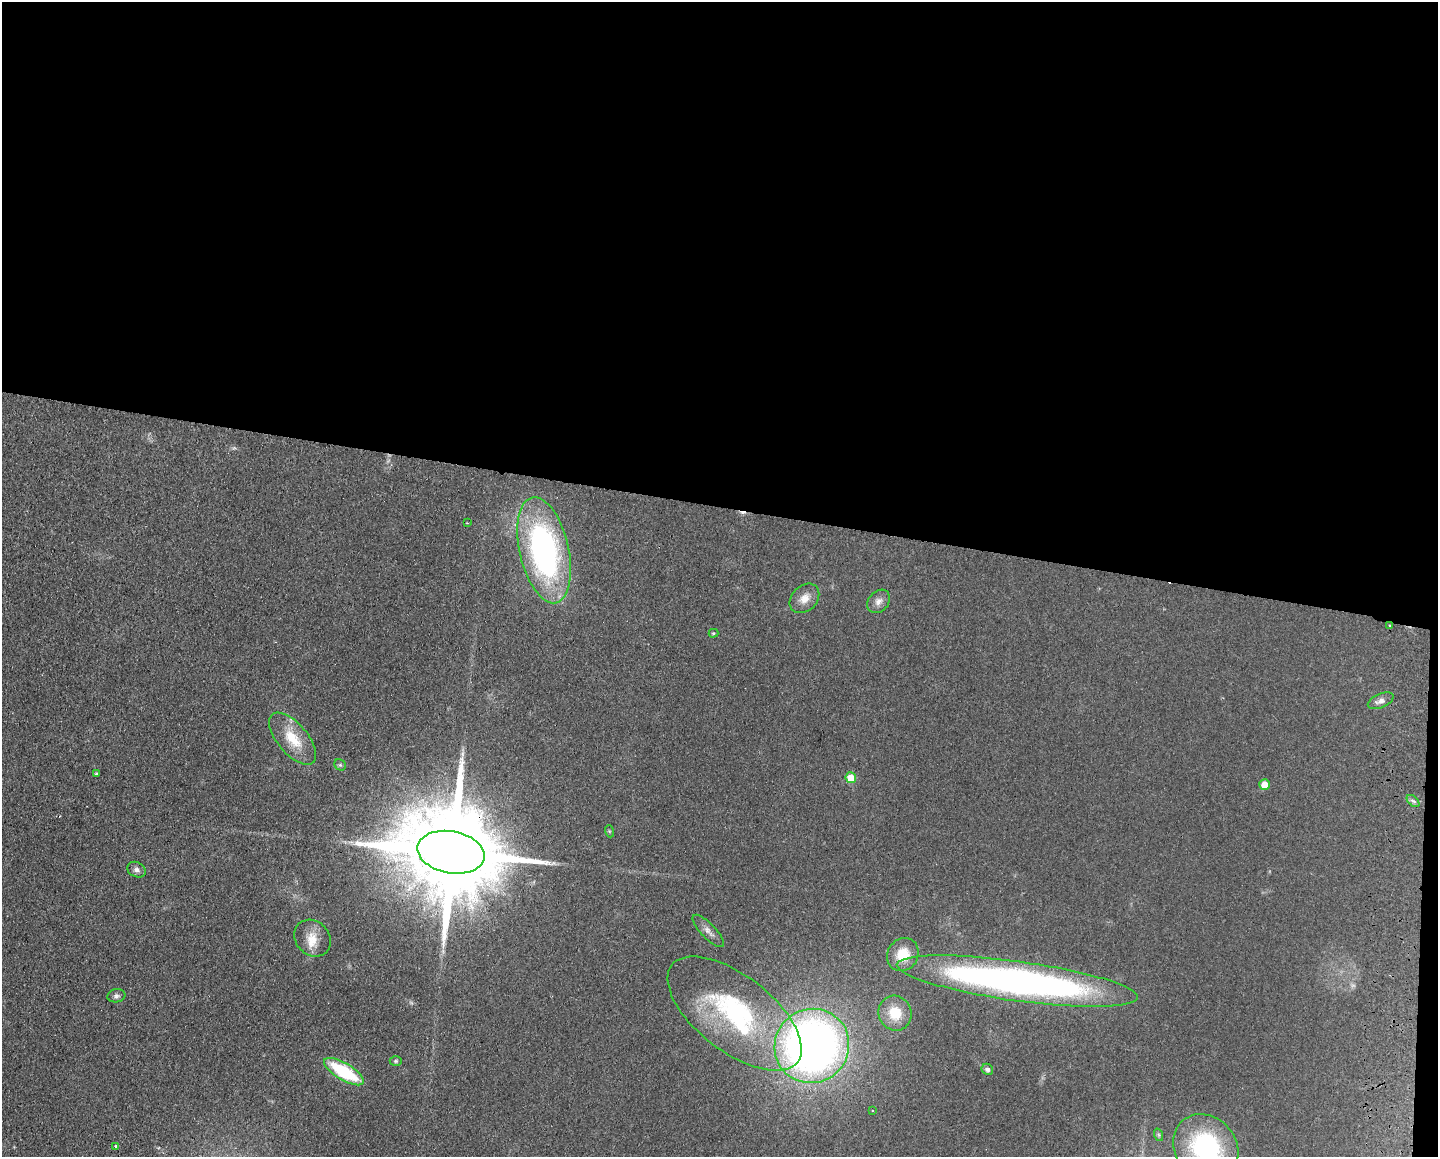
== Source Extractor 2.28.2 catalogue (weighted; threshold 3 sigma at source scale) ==
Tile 3 of 3 x 4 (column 3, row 1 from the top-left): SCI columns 3042-4477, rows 3473-4627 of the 4757 x 4636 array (HDU 1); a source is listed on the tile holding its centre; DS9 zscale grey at full resolution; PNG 1440 x 1159 px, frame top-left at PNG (2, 2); each listed source drawn as its Kron ellipse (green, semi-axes under 4 px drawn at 4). Shown black and unused: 44% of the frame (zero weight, under 2 of 3 exposures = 3% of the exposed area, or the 3 px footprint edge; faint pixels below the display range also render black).
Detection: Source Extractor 2.28.2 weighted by HDU 2 'WHT'; one run over the whole footprint, this tile lists its part. Background 0.0578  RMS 0.01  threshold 0.0467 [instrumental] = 3 sigma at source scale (4.5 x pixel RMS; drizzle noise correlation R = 1.50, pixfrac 1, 0.05/0.05 arcsec/px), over >= 5 px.
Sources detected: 35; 1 too faint to see at this stretch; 1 inside a brighter object's white glare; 2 cosmic-ray / hot-pixel residue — neither listed nor drawn; the other 31 listed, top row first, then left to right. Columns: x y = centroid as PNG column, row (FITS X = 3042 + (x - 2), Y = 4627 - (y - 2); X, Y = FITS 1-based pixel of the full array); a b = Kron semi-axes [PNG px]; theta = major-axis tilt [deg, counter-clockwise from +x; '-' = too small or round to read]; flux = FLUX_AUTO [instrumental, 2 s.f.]
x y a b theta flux
467 523 2 2 - 0.67
544 550 54 24 -77 300
804 598 17 12 45 12
879 601 13 10 48 6.7
1389 625 3 2 - 1.1
713 633 5 4 - 1.4
1381 701 13 7 23 5.6
293 739 32 15 -50 30
340 765 6 5 - 1.7
97 774 3 3 - 2
851 778 5 5 - 29
1265 784 5 5 - 17
1413 801 7 4 -43 2.6
609 831 6 4 -71 1.2
451 852 34 21 -11 30000
137 870 9 7 -28 4.1
708 931 21 7 -46 6.5
313 938 20 16 -46 18
903 955 17 15 54 24
1017 981 121 20 -8 560
116 996 9 6 10 3
895 1013 18 16 -64 27
735 1014 79 38 -38 170
812 1046 38 36 40 680
396 1061 6 5 - 1.5
987 1069 6 5 - 3.2
344 1072 22 8 -31 70
872 1111 3 2 - 1.4
1159 1135 6 4 -71 1.6
116 1146 3 3 - 1.5
1206 1148 35 30 -50 130
Overlapping masked pixels (flux is a lower limit): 2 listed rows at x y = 1389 625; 451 852
Isophote crosses this tile's border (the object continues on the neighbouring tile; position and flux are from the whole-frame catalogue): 1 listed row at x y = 1206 1148